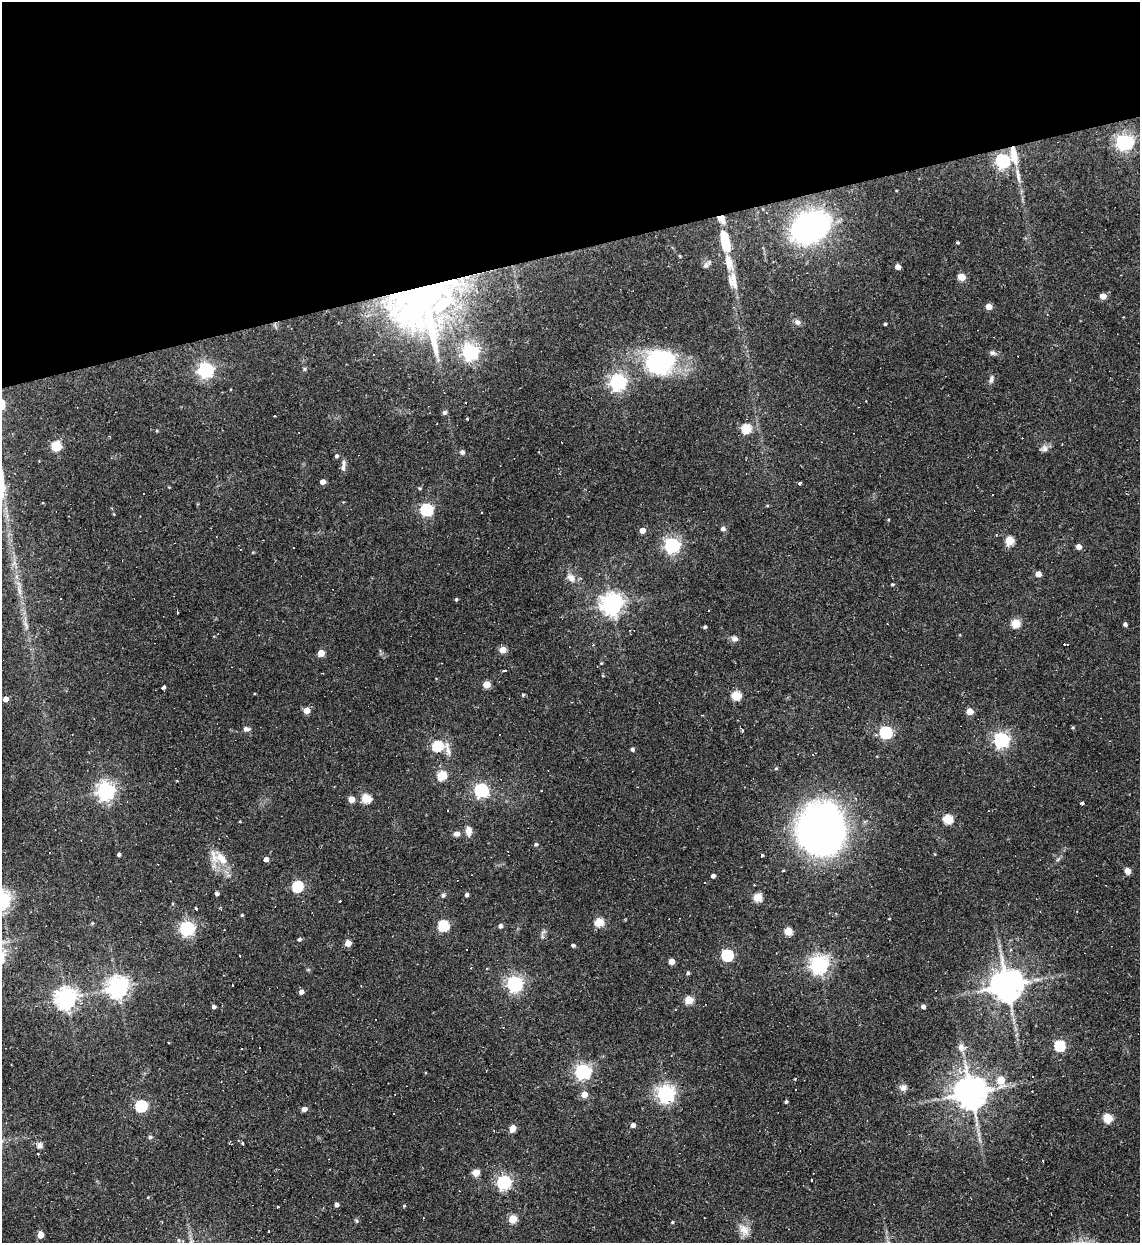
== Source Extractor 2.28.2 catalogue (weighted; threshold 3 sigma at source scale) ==
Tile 3 of 4 x 4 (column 3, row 1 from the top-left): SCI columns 2531-3668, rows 3723-4963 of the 4944 x 4963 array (HDU 1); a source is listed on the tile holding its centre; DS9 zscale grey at full resolution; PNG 1142 x 1245 px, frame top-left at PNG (2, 2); no overlay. Shown black and unused: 20% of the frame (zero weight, under 2 of 3 exposures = <1% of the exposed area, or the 3 px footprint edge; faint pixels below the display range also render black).
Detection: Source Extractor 2.28.2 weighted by HDU 2 'WHT'; one run over the whole footprint, this tile lists its part. Background 0.0631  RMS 0.0059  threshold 0.0265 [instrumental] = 3 sigma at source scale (4.5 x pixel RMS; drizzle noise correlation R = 1.50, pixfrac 1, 0.05/0.05 arcsec/px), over >= 5 px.
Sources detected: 172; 19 cosmic-ray / hot-pixel residue — not listed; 3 inside a brighter listed object's ellipse — not listed separately; the other 150 listed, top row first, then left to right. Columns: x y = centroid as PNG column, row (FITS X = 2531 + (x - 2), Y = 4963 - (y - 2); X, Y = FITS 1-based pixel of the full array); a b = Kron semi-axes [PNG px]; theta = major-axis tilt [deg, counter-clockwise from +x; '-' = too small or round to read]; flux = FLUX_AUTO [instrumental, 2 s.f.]
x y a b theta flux
1124 142 8 6 -3 180
1014 155 22 7 -80 10
1003 161 6 6 - 120
810 227 30 21 25 150
725 241 26 11 -76 18
957 242 4 4 - 0.56
680 256 4 3 - 0.53
706 265 14 6 42 2
898 267 4 4 - 4.2
961 277 5 4 - 11
733 281 24 12 -78 7.9
1103 296 5 5 - 5.4
423 298 55 46 64 460
989 306 5 4 - 6.2
797 322 8 7 - 2
885 324 3 3 - 0.8
470 352 7 6 - 170
992 353 7 6 - 1.5
660 361 34 28 11 63
205 370 7 6 - 150
991 379 11 5 79 1.7
618 382 7 6 - 190
444 412 6 5 - 1.4
274 416 3 2 - 0.72
467 419 3 2 - 0.86
746 429 6 5 - 25
1062 444 3 2 - 0.34
56 446 5 5 - 33
1044 449 11 8 15 2.4
462 452 6 5 - 1.4
336 456 4 4 - 1.3
343 468 14 5 88 2.3
746 473 3 2 - 0.35
323 482 4 4 - 4.3
800 483 3 3 - 1.1
767 506 5 3 - 0.52
426 510 6 6 - 74
482 512 2 2 - 0.54
114 514 4 3 - 0.48
723 529 5 5 - 2.2
642 530 4 4 - 5.2
1009 541 5 5 - 19
672 545 6 6 - 150
1078 547 5 5 - 3.2
1038 574 5 4 - 4.6
571 578 14 9 -39 4.2
892 584 4 3 - 0.68
19 591 10 4 -82 2.1
60 599 2 2 - 0.5
456 599 4 3 - 0.77
611 604 7 7 - 410
1016 623 5 5 - 23
1125 624 4 4 - 1.3
705 627 4 3 - 1.1
735 639 8 6 -14 2.2
1065 644 4 2 - 3.5
503 650 4 4 - 10
321 653 5 5 - 9.3
601 663 4 4 - 0.5
505 670 3 3 - 5.3
487 684 5 4 - 10
163 687 4 3 - 7.9
523 695 4 4 - 0.65
736 695 6 5 - 23
6 699 4 4 - 4.1
307 710 5 5 - 6.2
970 711 5 4 - 9.4
246 729 9 6 -2 1.8
742 730 3 3 - 1.8
886 732 6 6 - 83
1001 740 6 6 - 150
437 746 8 6 -7 36
632 749 4 4 - 1.3
813 755 3 2 - 0.38
776 768 5 4 - 0.66
442 775 5 5 - 25
481 790 6 6 - 130
106 791 6 6 - 270
366 798 5 5 - 29
351 799 5 4 - 8.2
1081 803 4 3 - 1.1
948 819 5 5 - 28
822 830 43 36 -80 350
468 831 11 7 -87 3.9
457 834 8 6 7 2.4
536 844 5 5 - 0.96
119 854 3 3 - 1.2
761 856 3 3 - 7.7
221 858 22 12 -44 11
266 859 4 4 - 3.4
1127 871 5 4 - 5.8
713 876 4 4 - 2.1
297 886 6 5 - 50
217 893 4 3 - 1.7
443 895 6 5 - 1.2
467 895 4 4 - 1.5
758 897 5 5 - 21
196 909 3 3 - 11
242 915 3 3 - 0.64
599 922 5 5 - 21
443 926 5 5 - 50
500 926 5 4 - 1.9
187 929 6 6 - 120
788 931 5 5 - 15
299 939 5 4 - 1.3
348 943 5 4 - 7.3
573 945 4 3 - 1.3
727 955 6 5 - 61
672 961 5 4 - 5.7
819 965 7 7 - 240
471 968 4 2 - 0.61
688 973 4 4 - 1
514 984 6 6 - 150
1007 985 9 9 - 1200
117 987 7 7 - 400
301 992 4 4 - 2.7
66 999 7 7 - 360
689 1000 5 5 - 18
923 1006 4 4 - 2.1
214 1007 4 4 - 1.6
1060 1046 5 5 - 47
961 1047 7 6 - 3.5
582 1072 6 6 - 160
795 1078 3 2 - 0.87
1001 1080 7 6 - 12
903 1088 9 8 - 2.7
971 1093 9 9 - 1300
584 1094 5 5 - 6.6
666 1094 6 6 - 250
786 1102 4 3 - 0.93
141 1106 6 5 - 57
304 1109 4 4 - 4
1108 1118 5 5 - 25
633 1125 5 5 - 2.2
513 1128 6 4 64 7.8
150 1137 5 5 - 1
243 1143 3 3 - 3.1
40 1145 8 7 - 2
38 1154 3 2 - 0.6
476 1172 5 5 - 11
504 1182 6 6 - 130
337 1204 4 4 - 2.3
404 1206 4 3 - 0.81
513 1219 5 5 - 13
357 1221 6 4 -71 0.72
672 1222 4 3 - 0.57
744 1230 17 10 -47 5.3
269 1231 3 2 - 0.45
40 1235 6 4 78 6
179 1240 5 3 - 0.63
Overlapping masked pixels (flux is a lower limit): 2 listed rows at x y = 1014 155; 423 298